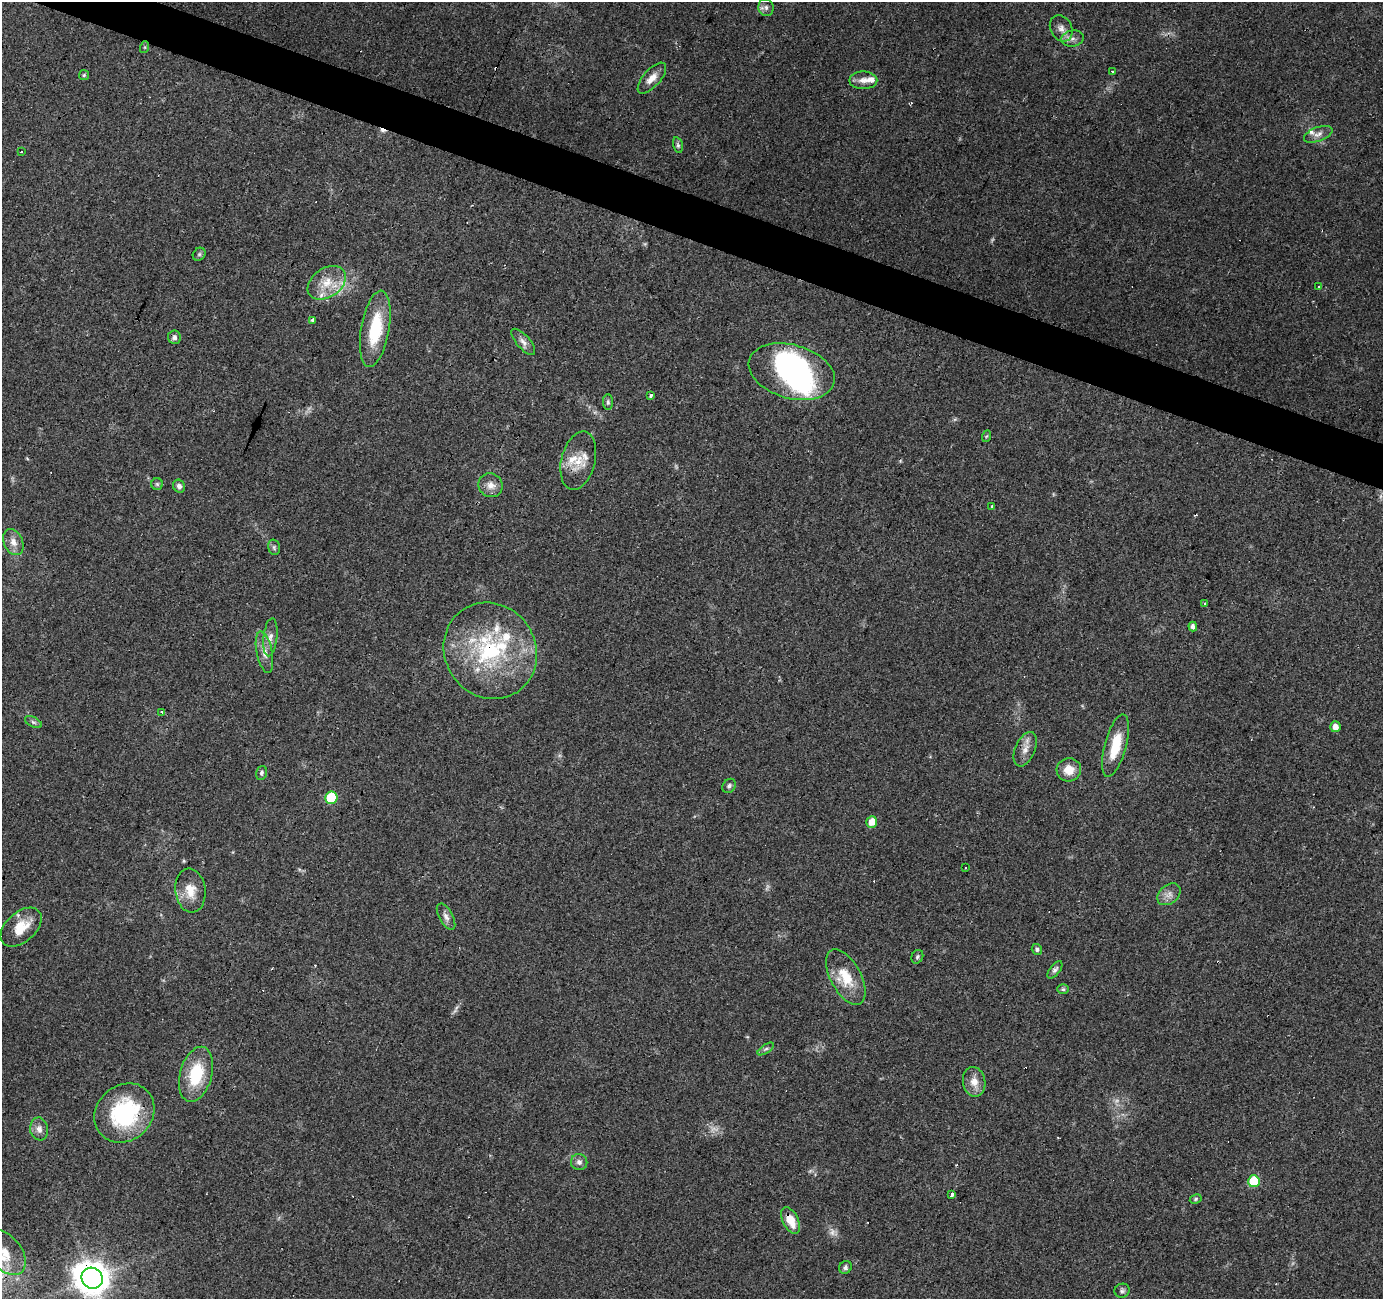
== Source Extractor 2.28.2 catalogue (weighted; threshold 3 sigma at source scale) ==
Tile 11 of 4 x 4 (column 3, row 3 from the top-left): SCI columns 2763-4143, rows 1503-2799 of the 5528 x 5664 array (HDU 1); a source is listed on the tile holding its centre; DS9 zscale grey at full resolution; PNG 1385 x 1301 px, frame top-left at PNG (2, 2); each listed source drawn as its Kron ellipse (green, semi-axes under 4 px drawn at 4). Shown black and unused: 3% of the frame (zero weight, under 3 of 4 exposures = <1% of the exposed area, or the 3 px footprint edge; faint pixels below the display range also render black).
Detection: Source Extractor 2.28.2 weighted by HDU 2 'WHT'; one run over the whole footprint, this tile lists its part. Background 0.0703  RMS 0.0053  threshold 0.0239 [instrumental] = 3 sigma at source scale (4.5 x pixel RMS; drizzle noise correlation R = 1.50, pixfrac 1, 0.0396/0.0396 arcsec/px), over >= 5 px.
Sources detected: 95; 8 too faint to see at this stretch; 2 inside a brighter object's white glare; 9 cosmic-ray / hot-pixel residue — neither listed nor drawn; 8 inside a brighter listed object's ellipse — not listed separately; the other 68 listed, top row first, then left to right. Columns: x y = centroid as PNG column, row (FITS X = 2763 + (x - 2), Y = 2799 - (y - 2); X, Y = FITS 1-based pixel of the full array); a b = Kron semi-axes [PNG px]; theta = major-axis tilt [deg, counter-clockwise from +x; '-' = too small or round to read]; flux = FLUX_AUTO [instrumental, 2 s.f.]
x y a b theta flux
766 7 8 7 - 2
1061 28 14 10 -61 4.2
1072 38 11 8 9 3.1
145 47 6 4 71 0.71
1112 71 3 2 - 0.64
84 75 5 5 - 0.76
652 78 19 8 48 5.4
863 80 14 9 1 3.9
1318 134 15 7 20 3
678 145 8 4 -76 1.1
21 152 3 2 - 0.42
199 254 7 6 - 1
327 283 21 14 35 11
1318 287 3 2 - 0.39
312 320 4 3 - 11
375 329 39 14 80 28
174 337 7 6 - 1.7
523 342 16 6 -49 2.9
792 372 44 26 -16 100
651 396 4 3 - 3.8
608 402 8 5 -90 1.1
987 436 6 4 69 0.63
578 461 30 17 76 12
157 484 6 6 - 0.92
491 485 12 11 - 4.5
179 486 7 5 -58 1.9
992 506 3 3 - 1.9
13 542 13 9 -64 4.5
274 547 8 5 -75 1.2
1204 603 3 3 - 1.8
1193 627 5 4 - 2.3
270 637 19 7 84 3.9
490 651 49 45 -57 67
264 652 21 8 -79 5.2
162 712 3 3 - 3.7
33 722 9 5 -27 1.3
1335 727 5 5 - 3.5
1115 746 32 11 75 17
1025 749 18 10 67 5
1069 770 12 11 - 7.6
261 773 7 5 76 1.1
729 786 7 6 - 1.4
331 798 6 6 - 30
872 822 6 5 - 6.4
965 867 3 3 - 0.8
190 891 22 15 -83 9.1
1169 894 13 9 39 3.6
446 917 14 7 -61 2.8
21 927 24 14 42 11
1037 949 5 5 - 1.4
917 957 7 5 60 1
1055 970 10 5 52 1.6
846 977 30 15 -61 16
1063 989 6 5 - 0.87
766 1049 9 4 33 1.2
196 1074 28 16 75 25
974 1082 15 11 -80 6
124 1113 32 27 43 52
39 1129 11 9 -81 3.2
579 1162 8 8 - 2
1254 1181 6 5 - 20
951 1195 4 3 - 9.4
1196 1199 6 4 29 0.81
791 1221 14 7 -64 8.4
5 1252 26 16 -51 13
845 1267 7 6 - 1.5
92 1278 11 10 - 950
1122 1291 7 7 - 1.3
Overlapping masked pixels (flux is a lower limit): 4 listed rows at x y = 490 651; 124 1113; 791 1221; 92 1278
Isophote crosses this tile's border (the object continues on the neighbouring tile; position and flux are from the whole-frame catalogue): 2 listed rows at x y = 5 1252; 92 1278